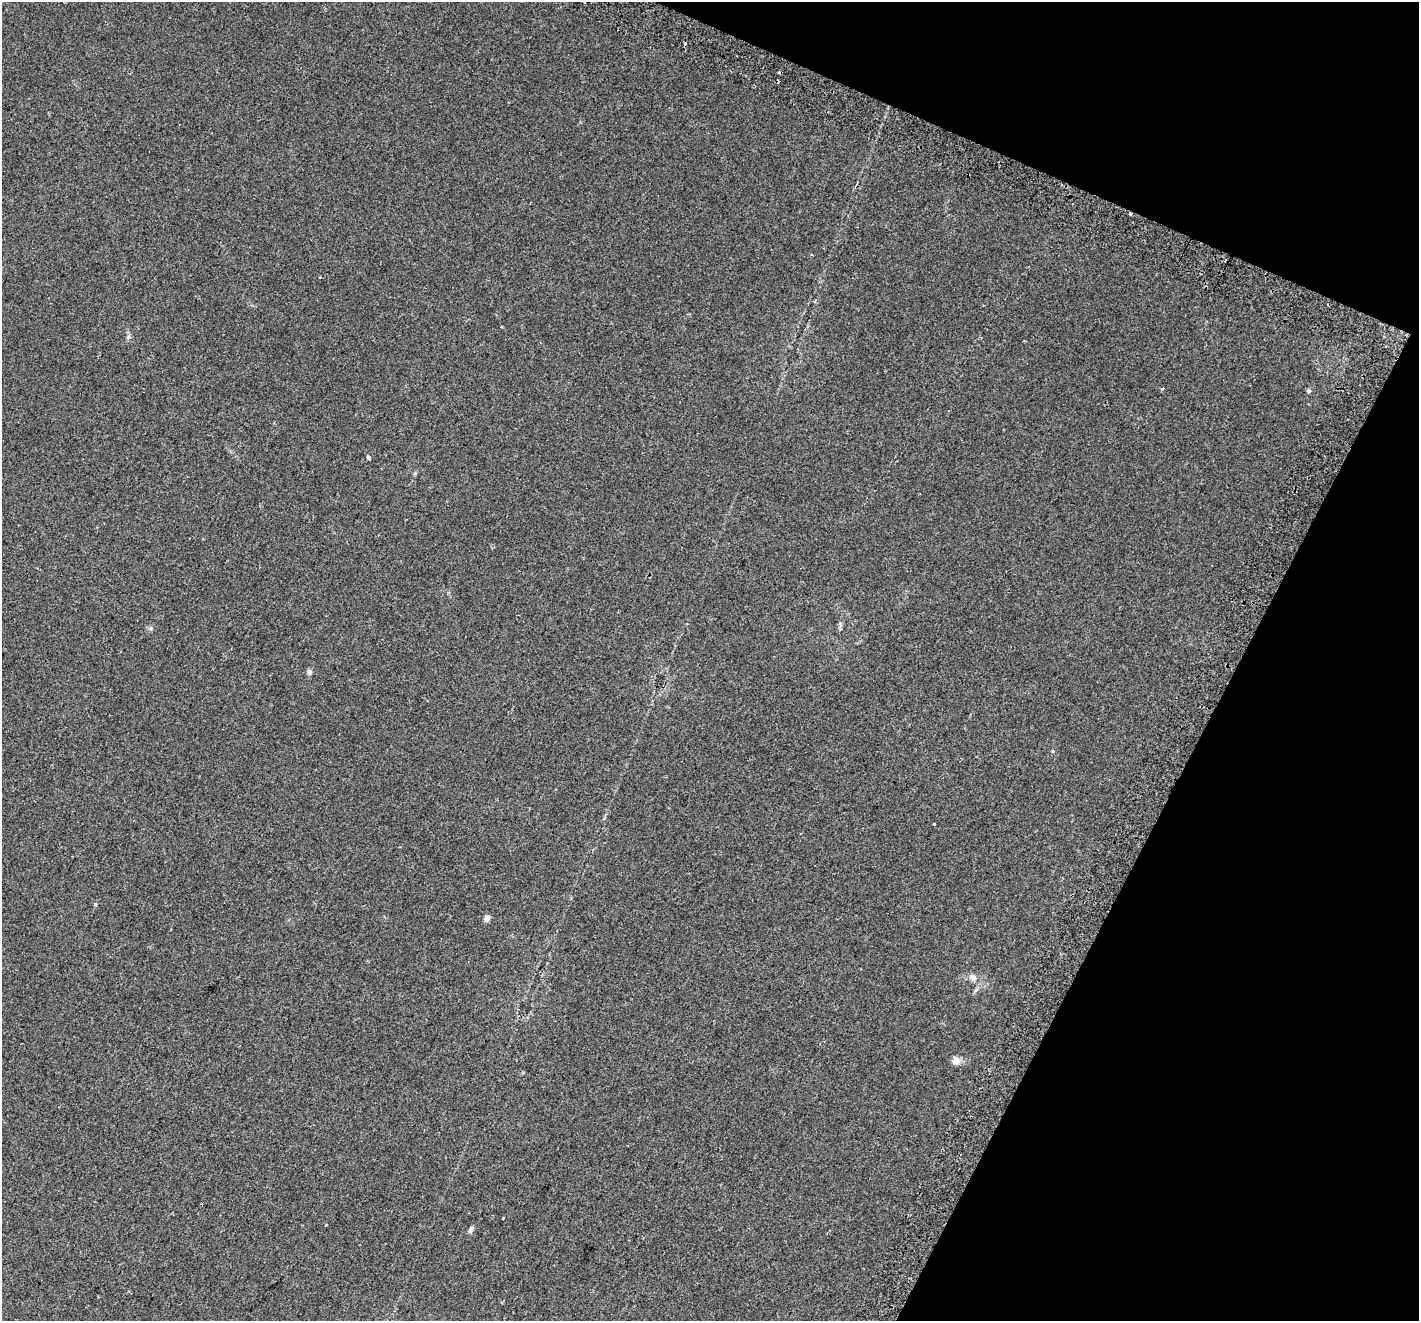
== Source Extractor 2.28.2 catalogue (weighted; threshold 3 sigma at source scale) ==
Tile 8 of 4 x 4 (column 4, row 2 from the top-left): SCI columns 4315-5731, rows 2985-4303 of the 5787 x 5904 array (HDU 1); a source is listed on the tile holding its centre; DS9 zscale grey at full resolution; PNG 1421 x 1323 px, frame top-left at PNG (2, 2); no overlay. Shown black and unused: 21% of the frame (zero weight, under 2 of 3 exposures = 4% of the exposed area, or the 3 px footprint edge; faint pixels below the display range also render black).
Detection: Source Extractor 2.28.2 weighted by HDU 2 'WHT'; one run over the whole footprint, this tile lists its part. Background 0.0509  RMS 0.006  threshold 0.0271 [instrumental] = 3 sigma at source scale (4.5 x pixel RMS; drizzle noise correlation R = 1.50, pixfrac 1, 0.0396/0.0396 arcsec/px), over >= 5 px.
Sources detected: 19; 4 cosmic-ray / hot-pixel residue — not listed; the other 15 listed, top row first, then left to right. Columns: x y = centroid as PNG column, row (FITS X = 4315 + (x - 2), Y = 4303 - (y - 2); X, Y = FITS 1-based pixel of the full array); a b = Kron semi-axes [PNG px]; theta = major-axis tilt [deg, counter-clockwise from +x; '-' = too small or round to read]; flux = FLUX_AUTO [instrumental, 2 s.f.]
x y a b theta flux
685 44 3 3 - 6.5
128 337 7 5 45 1.2
1162 388 3 3 - 1.5
1309 391 5 5 - 0.97
368 457 4 4 - 1.6
150 628 6 5 - 1.1
309 672 7 7 - 1.4
1052 751 5 3 - 0.49
934 824 3 3 - 2.4
95 904 4 4 - 0.59
487 918 7 6 - 2.5
973 977 13 9 -24 3.4
956 1061 9 8 - 3.8
503 1218 3 3 - 0.76
471 1229 9 5 54 1.6